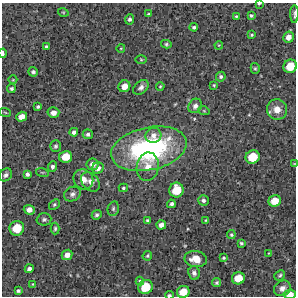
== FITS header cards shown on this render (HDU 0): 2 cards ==
NAXIS1  =                  294 /Length X axis
NAXIS2  =                  294 /Length Y axis

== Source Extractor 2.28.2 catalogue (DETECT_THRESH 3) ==
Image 294 x 294 px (HDU 0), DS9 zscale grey, 1 PNG px = 1 image px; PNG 298 x 298 px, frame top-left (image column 1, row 294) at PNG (2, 3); each listed source drawn as its Kron ellipse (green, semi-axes under 4 px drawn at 4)
Background 12600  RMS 270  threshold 803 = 3 sigma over >= 5 px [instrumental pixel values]
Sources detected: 86; all 86 listed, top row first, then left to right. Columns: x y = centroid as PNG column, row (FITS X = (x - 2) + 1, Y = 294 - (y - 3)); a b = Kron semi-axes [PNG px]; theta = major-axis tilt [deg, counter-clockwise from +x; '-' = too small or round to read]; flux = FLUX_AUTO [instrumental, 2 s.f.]
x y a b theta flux
259 4 4 2 - 2.7e+04
63 12 5 3 - 1.5e+04
149 14 3 3 - 2.8e+04
294 14 9 2 89 3.5e+04
251 15 4 3 - 2.9e+04
236 16 4 3 - 2.0e+04
130 19 5 4 - 4.2e+04
194 27 4 4 - 3.4e+04
252 35 3 3 - 2.2e+04
288 37 6 5 - 1.2e+05
166 44 5 4 - 2.4e+04
219 45 4 3 - 1.5e+04
46 46 4 4 - 2.9e+04
121 48 4 3 - 1.3e+04
3 53 4 2 - 5.6e+04
141 60 5 3 - 2.0e+04
290 66 7 6 - 3.5e+05
255 68 5 4 - 2.7e+04
33 72 5 4 - 4.7e+04
221 77 5 4 - 3.8e+04
13 80 4 3 - 1.3e+04
214 85 3 2 - 1.7e+04
124 86 6 5 - 1.5e+05
160 86 4 3 - 1.7e+04
141 87 9 6 43 6.6e+04
11 88 4 4 - 3.2e+04
195 106 7 6 - 7.4e+04
38 107 4 3 - 3.6e+04
277 110 10 10 - 2.0e+05
204 111 6 3 -19 1.8e+04
5 112 6 3 -19 1.7e+04
53 113 6 5 - 1.1e+05
22 117 5 5 - 1.4e+05
74 132 4 4 - 6.0e+04
88 134 5 5 - 4.7e+04
153 135 8 7 - 1.0e+05
56 146 6 5 - 3.6e+04
149 149 38 21 12 3.1e+06
66 157 6 6 - 2.7e+05
253 157 7 6 - 4.0e+05
93 164 6 5 - 1.0e+05
294 164 4 3 - 1.2e+04
52 167 5 4 - 5.2e+04
148 167 14 11 81 2.1e+05
98 168 6 5 - 9.5e+04
42 172 6 4 -18 2.2e+04
27 174 4 4 - 5.0e+04
6 175 7 5 42 5.8e+04
83 179 10 9 - 1.4e+05
91 182 11 8 -48 9.9e+04
123 188 4 3 - 2.6e+04
176 190 7 7 - 3.8e+05
72 194 9 7 26 6.5e+04
203 200 5 5 - 5.1e+04
275 201 6 5 - 2.3e+05
54 204 6 4 39 3.1e+04
171 204 4 3 - 5.1e+04
113 209 7 5 76 3.6e+04
29 210 5 5 - 1.1e+05
97 215 5 4 - 3.5e+04
44 219 7 6 - 4.5e+04
147 220 4 4 - 2.9e+04
206 220 3 3 - 1.8e+04
161 225 5 4 - 9.4e+04
17 228 7 7 - 3.9e+05
55 229 6 4 89 2.8e+04
231 235 4 4 - 2.5e+04
241 243 3 3 - 2.9e+04
269 253 3 2 - 1.1e+04
67 255 5 4 - 1.1e+05
147 256 5 4 - 2.8e+04
223 258 4 3 - 2.3e+04
196 259 11 8 -9 2.4e+05
29 269 4 4 - 5.4e+04
194 273 7 5 -78 5.7e+04
280 275 6 4 42 2.9e+04
238 278 6 6 - 2.6e+05
140 281 4 4 - 2.3e+04
217 283 4 3 - 3.1e+04
33 284 4 3 - 1.5e+04
145 287 7 6 - 4.1e+05
282 288 9 7 34 8.5e+04
18 291 4 4 - 3.7e+04
183 292 6 6 - 2.5e+05
290 294 6 4 6 1.6e+05
169 295 4 3 - 3.5e+04
At the frame edge (FLAGS 8, measured only in part): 7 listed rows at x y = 259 4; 294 14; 3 53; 294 164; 183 292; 290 294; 169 295